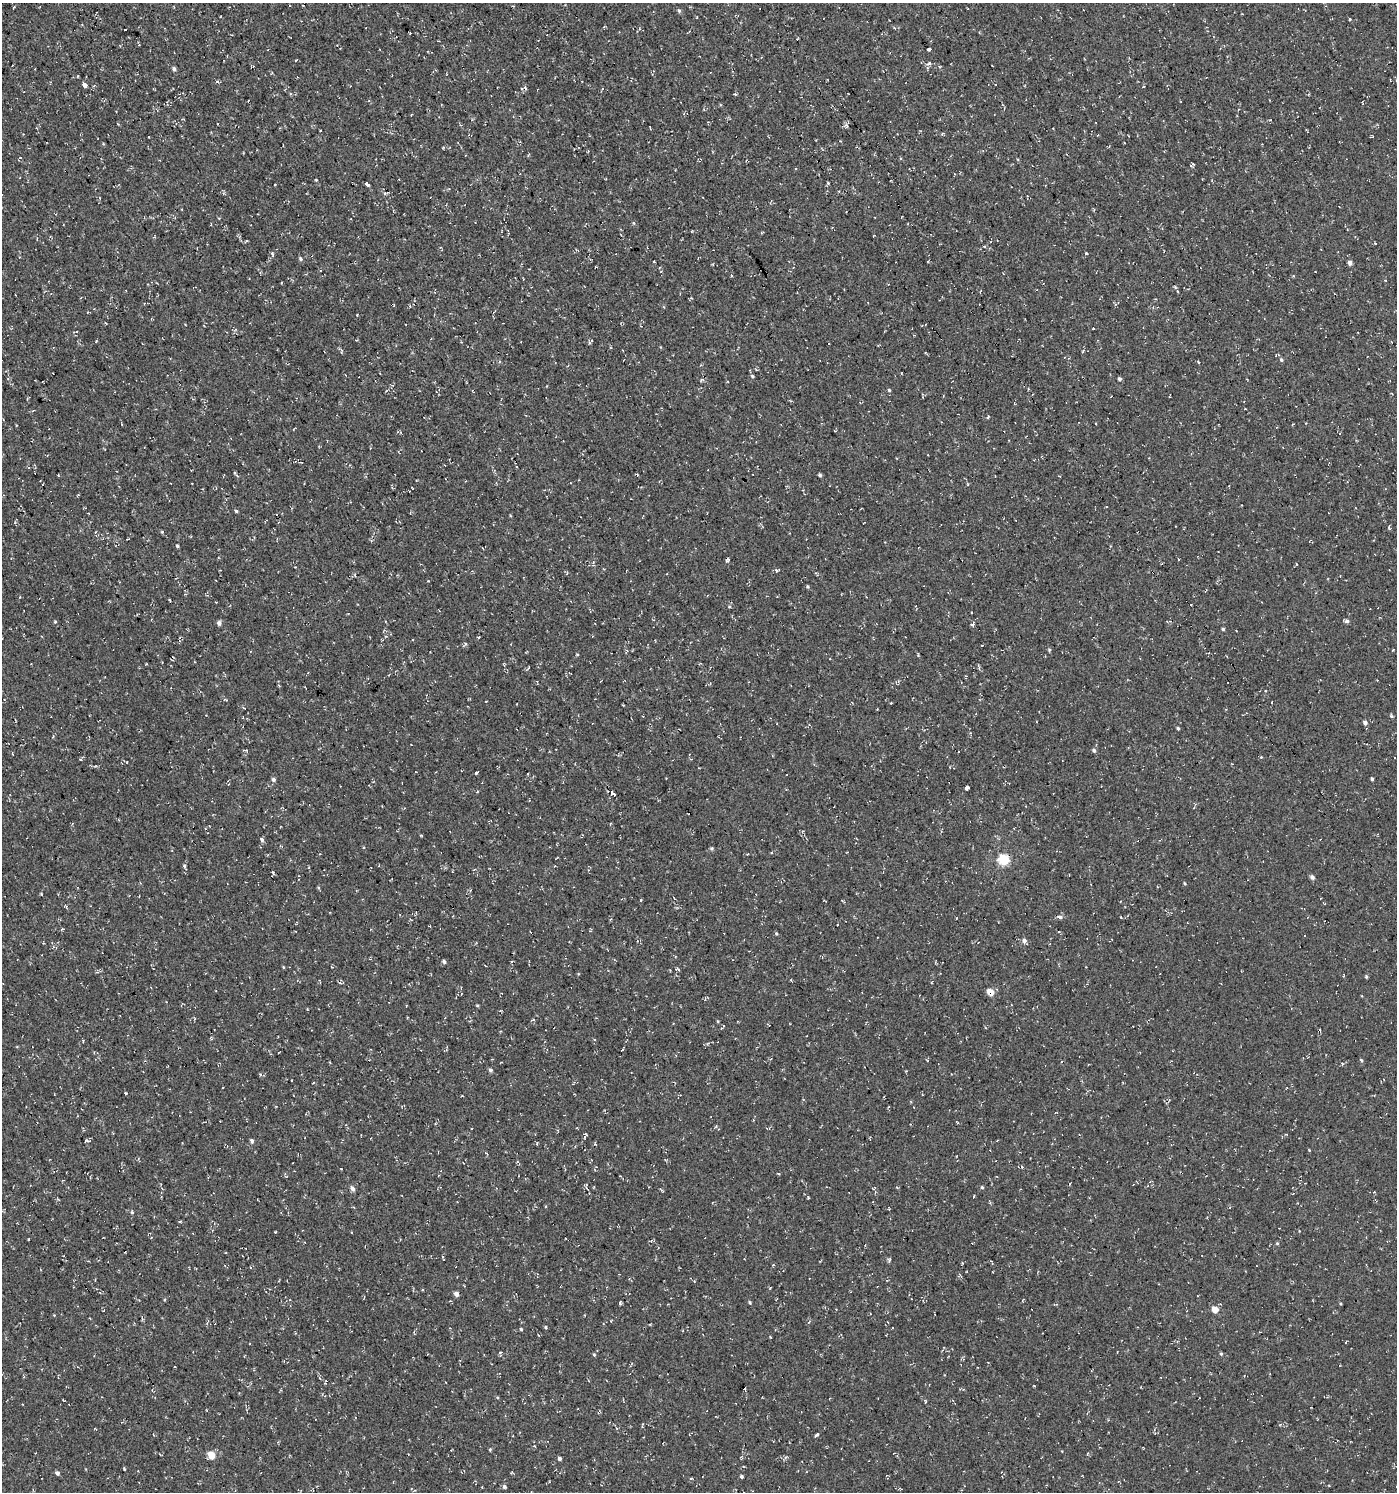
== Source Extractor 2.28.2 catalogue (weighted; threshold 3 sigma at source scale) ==
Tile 11 of 4 x 4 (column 3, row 3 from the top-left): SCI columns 2981-4375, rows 1491-2980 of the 5896 x 5960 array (HDU 1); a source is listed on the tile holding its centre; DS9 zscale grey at full resolution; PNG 1399 x 1494 px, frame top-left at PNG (2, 3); no overlay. Shown black and unused: <1% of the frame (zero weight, under 3 of 4 exposures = <1% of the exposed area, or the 3 px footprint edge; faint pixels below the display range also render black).
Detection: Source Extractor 2.28.2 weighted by HDU 2 'WHT'; one run over the whole footprint, this tile lists its part. Background 4.60e-05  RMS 0.005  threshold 0.0224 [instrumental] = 3 sigma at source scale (4.5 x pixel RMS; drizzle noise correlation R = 1.50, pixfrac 1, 0.0396/0.0396 arcsec/px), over >= 5 px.
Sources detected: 154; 13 cosmic-ray / hot-pixel residue — not listed; the other 141 listed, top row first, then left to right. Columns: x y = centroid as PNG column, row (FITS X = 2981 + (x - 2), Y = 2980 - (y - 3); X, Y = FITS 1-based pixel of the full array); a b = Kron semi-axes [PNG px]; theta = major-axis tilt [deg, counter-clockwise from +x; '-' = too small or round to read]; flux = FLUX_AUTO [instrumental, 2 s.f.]
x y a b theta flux
679 11 5 4 - 0.94
1350 19 3 3 - 2.3
639 29 4 3 - 0.58
929 49 4 3 - 3.7
929 63 6 5 - 0.92
174 69 4 4 - 1.2
217 82 5 3 - 0.95
84 84 5 3 - 20
847 124 9 4 48 1.1
650 127 4 2 - 0.38
942 134 4 4 - 0.54
1098 135 3 2 - 0.33
840 141 3 2 - 0.33
1192 164 7 3 33 0.78
828 183 4 4 - 0.45
367 184 4 3 - 17
99 198 4 3 - 0.48
633 223 5 3 - 0.51
984 246 4 3 - 0.42
1086 253 3 3 - 1.3
272 254 8 2 -74 0.61
300 258 5 4 - 0.92
654 262 3 3 - 0.81
1350 263 5 4 - 2
661 271 3 3 - 0.35
731 275 3 3 - 0.76
1294 276 4 3 - 0.42
410 306 4 4 - 0.66
357 315 3 3 - 0.34
96 341 4 3 - 0.37
1083 351 5 2 - 0.6
1281 360 5 4 - 0.78
752 376 5 4 - 0.62
8 378 4 3 - 0.41
1119 379 4 4 - 0.93
728 382 3 2 - 0.35
889 390 4 3 - 0.62
386 391 4 2 - 0.35
1293 424 3 2 - 0.37
58 475 3 2 - 0.36
820 475 4 4 - 0.64
237 476 6 4 -52 0.76
236 511 4 4 - 0.63
1389 527 5 3 - 0.55
177 546 3 3 - 0.7
1296 564 3 2 - 0.75
776 571 5 3 - 0.6
808 586 4 3 - 0.6
170 600 3 2 - 0.46
216 602 3 2 - 0.33
729 606 5 3 - 0.52
1168 621 6 2 12 0.43
1347 621 5 4 - 1.3
55 622 5 3 - 0.45
219 623 6 5 - 1.3
972 624 6 3 -2 0.66
1223 629 4 3 - 0.72
478 637 3 3 - 1.4
1049 650 5 3 - 0.58
1393 650 3 2 - 0.6
577 654 4 3 - 0.41
898 681 8 3 16 0.75
486 701 3 2 - 0.28
244 708 5 3 - 0.5
1391 716 4 3 - 0.66
1365 723 5 4 - 1.7
1178 728 4 3 - 0.74
245 750 8 2 -10 0.47
1094 750 5 4 - 1.1
477 773 3 3 - 3.9
273 779 5 4 - 1.1
1372 779 3 3 - 0.78
967 787 4 4 - 5.9
477 792 4 3 - 0.37
612 793 3 3 - 180
421 835 4 3 - 0.36
262 840 5 5 - 1.1
712 848 5 4 - 0.74
1003 859 5 5 - 35
184 866 5 4 - 0.71
1312 877 4 4 - 1.7
1184 883 4 3 - 0.43
641 900 4 3 - 0.43
66 906 4 3 - 0.48
1059 917 7 4 -10 1.7
610 919 4 3 - 0.56
62 929 4 3 - 0.43
776 934 4 4 - 0.52
1024 940 6 5 - 1.6
444 962 4 4 - 1.1
678 969 5 3 - 0.61
1366 977 4 4 - 0.58
791 980 3 3 - 0.44
461 987 4 3 - 0.37
990 992 6 5 - 5.8
406 1005 3 2 - 0.38
477 1005 5 3 - 0.45
622 1049 3 2 - 0.54
1361 1060 5 4 - 0.67
490 1070 5 5 - 1
125 1093 3 2 - 0.67
435 1124 3 2 - 0.34
585 1136 6 3 58 1.3
87 1141 6 3 -12 0.77
252 1141 5 4 - 1.1
537 1143 4 3 - 0.53
778 1173 4 3 - 0.37
982 1187 4 3 - 0.57
897 1188 4 3 - 0.41
353 1189 6 5 - 1.7
661 1190 6 3 -42 0.53
1293 1193 3 2 - 0.42
132 1212 4 4 - 0.64
180 1221 4 3 - 0.51
275 1232 3 2 - 0.35
28 1239 3 2 - 0.34
1277 1243 4 4 - 0.5
456 1294 4 4 - 2.2
750 1302 6 3 -71 0.53
620 1303 4 3 - 0.62
1215 1309 5 4 - 7.4
546 1327 5 3 - 0.56
521 1329 4 4 - 0.53
770 1336 4 2 - 0.38
500 1352 5 3 - 0.47
1221 1354 4 4 - 0.67
594 1355 4 4 - 0.51
320 1378 5 3 - 0.53
744 1389 3 3 - 46
925 1401 5 3 - 0.44
817 1435 5 3 - 0.72
534 1446 4 4 - 0.54
490 1450 4 4 - 0.48
211 1455 5 4 - 9.5
741 1457 5 3 - 0.47
559 1458 4 4 - 1.1
124 1469 4 3 - 0.44
57 1473 5 4 - 1.3
741 1476 4 4 - 0.74
691 1478 5 3 - 0.45
504 1487 5 5 - 0.95
Overlapping masked pixels (flux is a lower limit): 2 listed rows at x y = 1003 859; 990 992
Unlisted compact peaks at least as high as the median listed source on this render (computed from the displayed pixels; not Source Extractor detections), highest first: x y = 162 532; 316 180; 889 1260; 1309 1150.